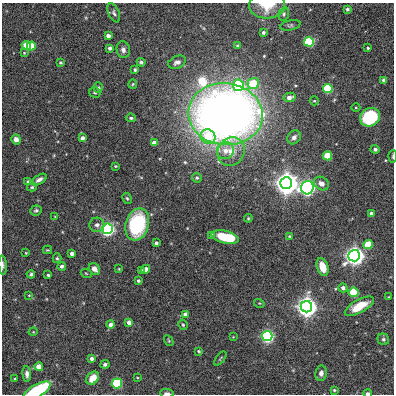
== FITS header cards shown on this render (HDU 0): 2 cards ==
NAXIS1  =                  392
NAXIS2  =                  392

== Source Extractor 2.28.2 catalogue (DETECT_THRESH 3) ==
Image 392 x 392 px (HDU 0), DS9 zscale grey, 1 PNG px = 1 image px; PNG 396 x 396 px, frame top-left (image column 1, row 392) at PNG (2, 3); each listed source drawn as its Kron ellipse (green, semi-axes under 4 px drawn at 4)
Background 0.00143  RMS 0.0073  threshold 0.0218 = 3 sigma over >= 5 px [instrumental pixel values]
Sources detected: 110; all 110 listed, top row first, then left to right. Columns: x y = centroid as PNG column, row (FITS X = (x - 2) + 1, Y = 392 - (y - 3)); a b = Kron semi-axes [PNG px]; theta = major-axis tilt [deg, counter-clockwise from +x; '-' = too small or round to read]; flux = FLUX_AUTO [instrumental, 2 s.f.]
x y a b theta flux
267 5 18 13 3 11
347 9 3 3 - 0.84
114 13 10 5 -67 1.3
284 14 7 5 75 0.87
290 25 10 5 13 1
263 32 3 3 - 1.2
108 36 4 4 - 2.6
309 42 5 5 - 52
26 45 4 4 - 15
238 45 3 3 - 0.61
31 46 4 4 - 14
110 48 4 4 - 1.5
368 48 3 3 - 0.65
123 50 8 6 -79 2.1
24 53 4 3 - 0.45
60 62 4 4 - 0.79
141 62 4 4 - 0.97
177 62 9 6 23 1.9
135 70 4 3 - 0.69
384 80 4 4 - 1.8
133 84 5 4 - 0.6
253 84 6 5 - 27
238 85 6 5 - 69
98 87 5 4 - 0.76
328 88 5 4 - 41
95 92 6 5 - 0.8
289 97 6 4 13 2.7
314 101 4 4 - 0.57
356 108 4 3 - 0.43
225 114 37 31 -7 550
370 117 10 9 - 43
131 118 5 3 - 0.8
208 137 8 7 - 10
294 137 7 6 - 1.8
82 138 4 4 - 2.3
16 139 5 4 - 2.2
154 143 4 4 - 4
375 149 4 4 - 1.2
225 151 9 8 - 3.5
231 151 15 13 54 6.7
327 156 4 4 - 19
393 156 6 2 86 0.66
115 166 4 3 - 0.52
197 178 5 4 - 0.83
39 180 8 4 33 2
28 182 4 4 - 1.5
286 183 6 6 - 910
321 183 8 6 -33 2.8
32 187 5 4 - 0.7
307 188 7 6 - 250
127 198 6 4 -62 0.74
36 210 6 5 - 0.94
371 214 4 4 - 2.4
55 216 3 2 - 0.29
248 218 4 4 - 0.57
137 224 16 11 73 45
97 225 7 7 - 1.8
107 229 5 5 - 200
212 235 4 3 - 1.6
289 236 4 4 - 0.42
225 237 14 6 -13 24
156 243 4 3 - 1.4
368 245 5 4 - 18
47 250 5 4 - 0.49
26 253 3 2 - 0.38
72 254 4 3 - 1.9
354 256 6 5 - 480
57 258 5 4 - 0.64
3 265 9 3 -86 1.1
62 266 4 4 - 1.3
323 267 9 5 -71 5.9
94 269 6 5 - 2.9
119 269 4 4 - 0.43
145 269 4 4 - 3.2
141 270 3 3 - 1.1
86 273 5 3 - 0.44
31 274 4 3 - 0.83
48 275 3 3 - 0.67
138 281 3 3 - 0.9
343 288 4 4 - 2
354 292 5 5 - 28
29 295 3 3 - 0.34
389 297 3 2 - 0.3
259 303 5 3 - 0.43
359 306 16 6 28 11
306 307 5 5 - 670
185 314 4 4 - 2.4
129 322 4 4 - 3.1
111 324 4 4 - 2.5
183 325 5 4 - 0.67
33 332 4 3 - 0.36
267 336 5 5 - 150
233 337 2 2 - 0.32
383 339 6 5 - 1.1
169 341 6 3 -59 0.48
199 351 4 3 - 0.59
220 358 8 3 51 0.57
92 359 4 4 - 2
105 364 4 4 - 1.1
39 367 4 4 - 8
321 373 7 6 - 1.8
27 374 8 4 -86 1.8
137 377 4 3 - 0.35
15 378 3 2 - 0.36
93 378 7 5 49 6.9
117 383 5 5 - 50
334 390 4 3 - 0.58
37 391 15 6 29 47
167 393 7 3 -3 1.6
368 393 4 2 - 2.6
At the frame edge (FLAGS 8, measured only in part): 6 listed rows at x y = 267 5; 393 156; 3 265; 37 391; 167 393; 368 393